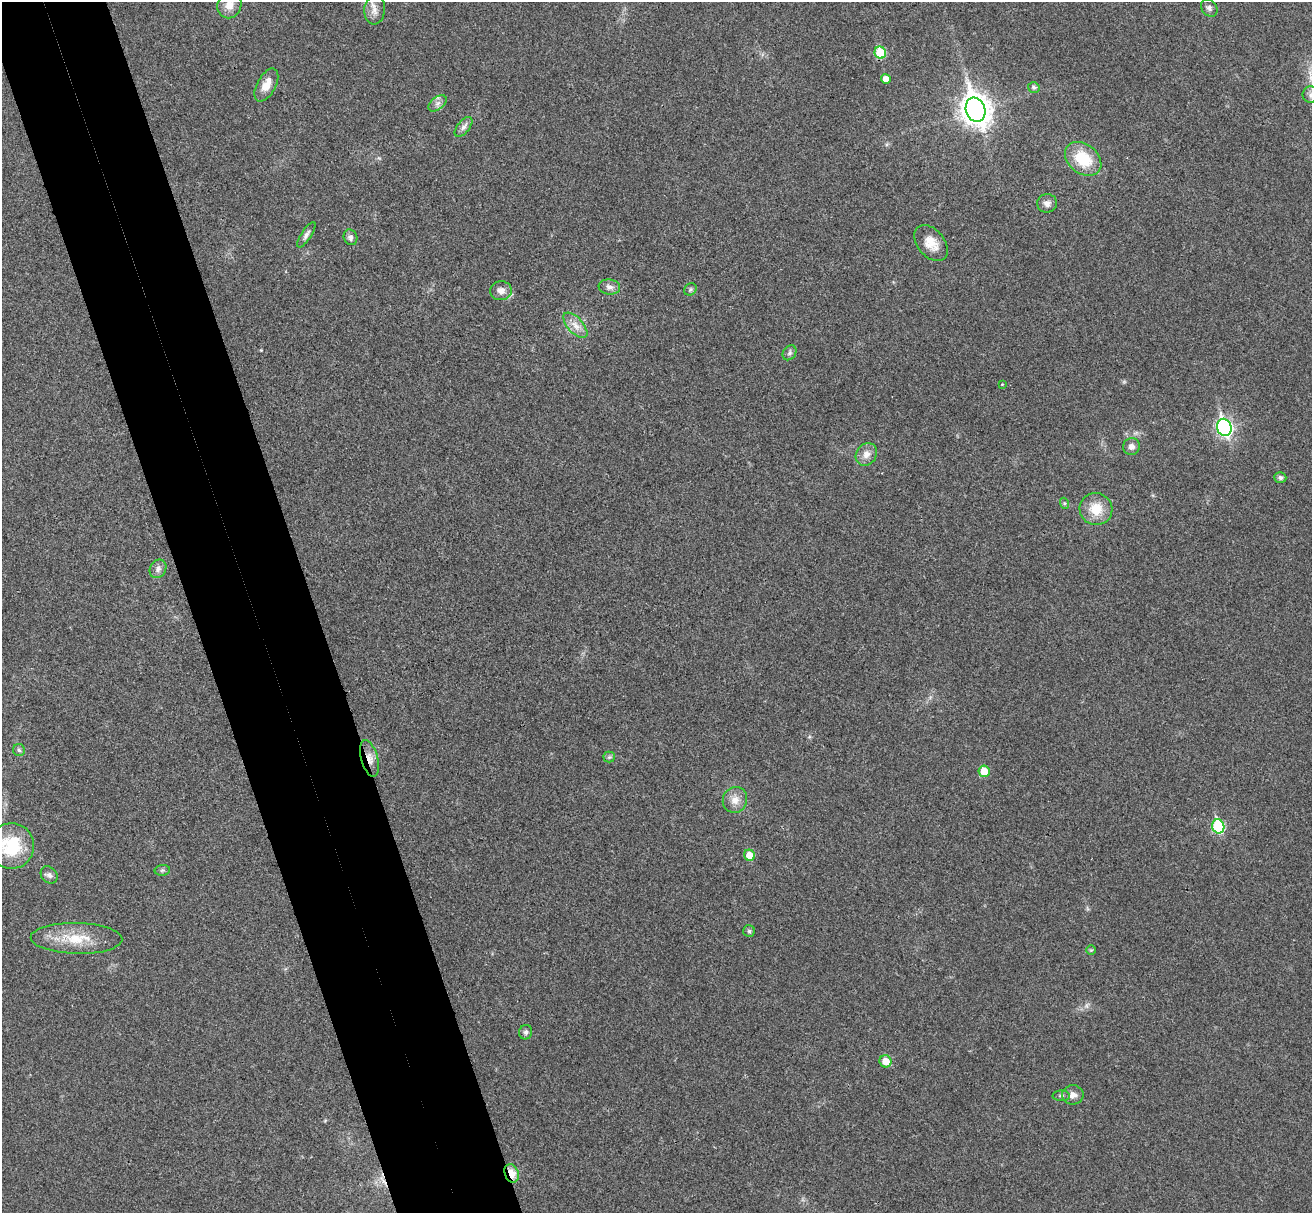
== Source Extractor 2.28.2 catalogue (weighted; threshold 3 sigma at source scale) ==
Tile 11 of 4 x 4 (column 3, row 3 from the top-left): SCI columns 2674-3983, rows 1378-2588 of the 5350 x 5298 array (HDU 1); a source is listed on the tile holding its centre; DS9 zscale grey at full resolution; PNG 1314 x 1215 px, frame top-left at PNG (2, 2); each listed source drawn as its Kron ellipse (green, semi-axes under 4 px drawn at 4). Shown black and unused: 9% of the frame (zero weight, under 3 of 4 exposures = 6% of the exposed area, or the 3 px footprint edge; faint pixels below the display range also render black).
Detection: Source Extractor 2.28.2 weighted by HDU 2 'WHT'; one run over the whole footprint, this tile lists its part. Background 0.0396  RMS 0.0052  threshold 0.0234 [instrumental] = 3 sigma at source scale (4.5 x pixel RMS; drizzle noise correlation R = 1.50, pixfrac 1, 0.05/0.05 arcsec/px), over >= 5 px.
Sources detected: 48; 1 cosmic-ray / hot-pixel residue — neither listed nor drawn; the other 47 listed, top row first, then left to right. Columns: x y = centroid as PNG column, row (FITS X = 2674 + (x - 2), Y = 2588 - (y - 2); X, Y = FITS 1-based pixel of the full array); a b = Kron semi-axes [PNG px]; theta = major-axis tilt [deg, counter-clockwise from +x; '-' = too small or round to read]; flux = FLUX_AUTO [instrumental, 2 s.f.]
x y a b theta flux
229 5 13 12 - 5.3
1209 8 9 7 -51 1.8
375 10 14 10 86 4.1
880 53 6 5 - 19
886 79 5 5 - 4.2
266 85 18 9 61 6
1034 87 6 5 - 1.3
1311 95 8 8 - 2.2
438 103 10 6 38 2
975 110 12 9 -71 680
464 127 12 6 50 2.1
1083 159 20 14 -38 19
1047 203 10 9 - 2.8
306 235 14 5 57 2
350 237 8 6 -69 1.7
931 243 20 13 -50 7.8
609 287 11 7 -7 2.6
690 289 7 5 46 1
501 291 11 9 2 3.2
575 325 16 7 -48 4.5
790 353 8 6 54 1.4
1002 384 4 4 - 0.39
1224 427 9 7 -71 130
1132 446 8 8 - 2.5
866 454 12 10 54 4
1280 478 6 5 - 1.4
1064 503 6 3 -72 0.7
1096 509 16 16 - 11
158 569 10 8 58 2.3
19 750 6 6 - 1.1
609 757 5 5 - 0.95
370 758 19 8 -75 4.9
984 771 6 5 - 8.2
735 800 13 12 - 5
1218 826 7 6 - 38
12 846 23 22 - 26
750 855 6 5 - 8.4
162 870 7 5 7 0.98
49 875 9 7 -48 1.9
749 931 6 6 - 0.96
76 938 46 15 -1 18
1091 950 5 5 - 0.67
526 1032 7 6 - 1.3
886 1061 6 6 - 6.7
1073 1095 10 9 - 3.1
1061 1096 8 5 1 1.1
512 1173 9 6 -69 7.3
Overlapping masked pixels (flux is a lower limit): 2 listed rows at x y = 370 758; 512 1173
Isophote crosses this tile's border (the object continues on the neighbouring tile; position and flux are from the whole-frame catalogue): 3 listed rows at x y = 229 5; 1311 95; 12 846